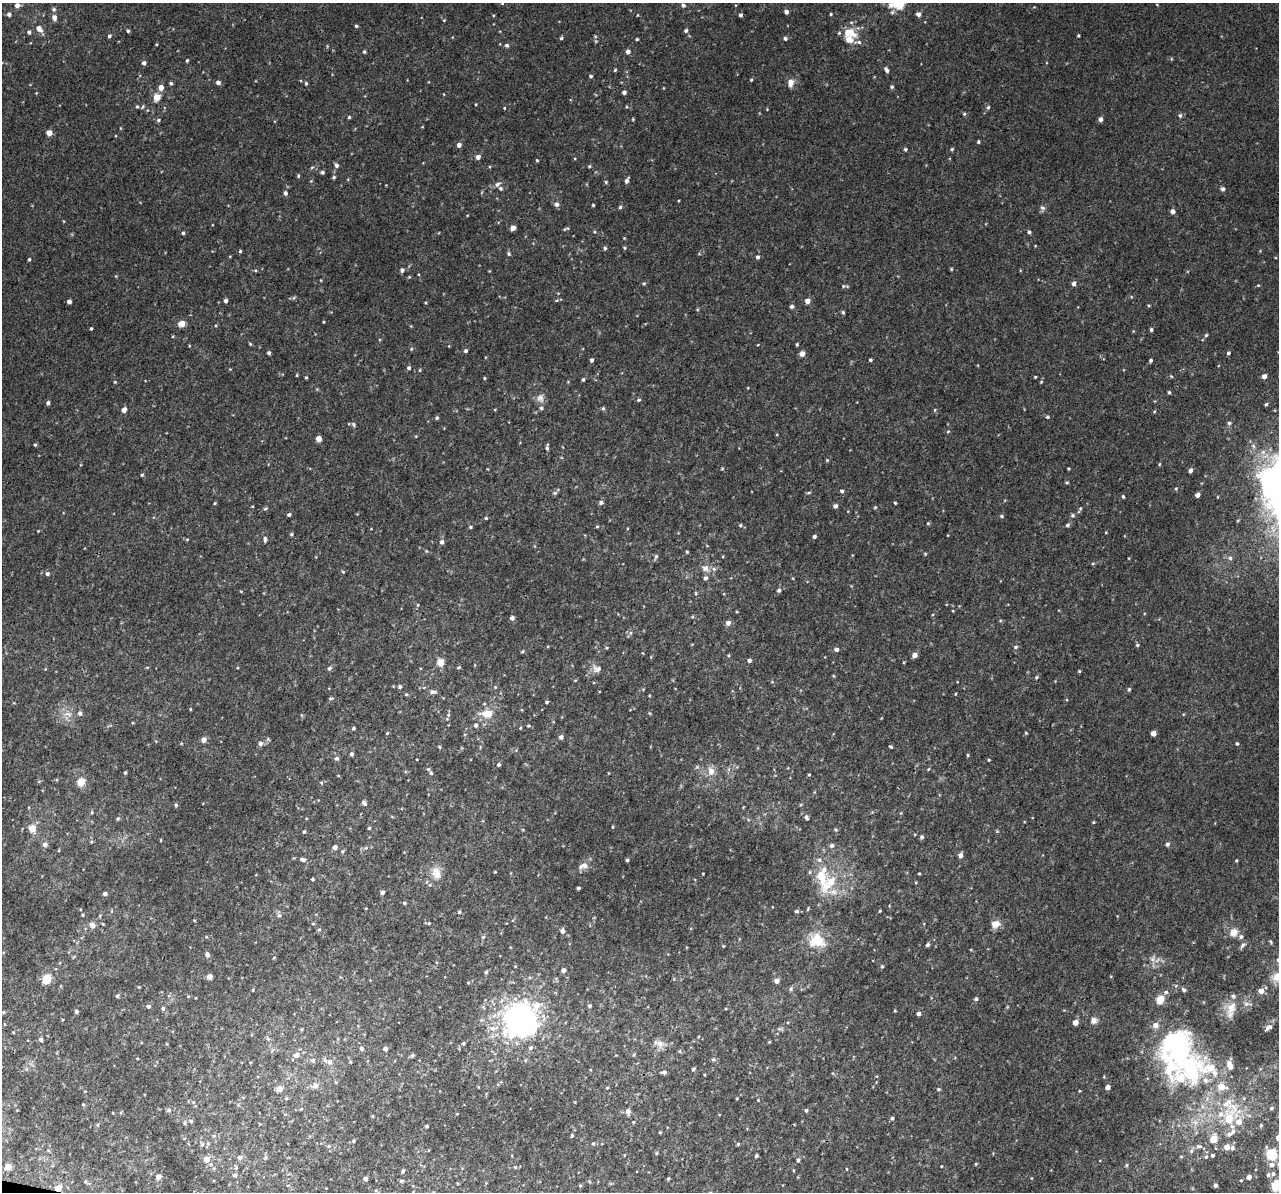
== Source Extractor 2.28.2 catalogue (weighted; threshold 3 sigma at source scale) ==
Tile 7 of 4 x 4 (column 3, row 2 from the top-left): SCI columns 2593-3869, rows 2758-3947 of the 5158 x 5405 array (HDU 1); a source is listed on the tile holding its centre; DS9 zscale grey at full resolution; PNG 1281 x 1194 px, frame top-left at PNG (2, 3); no overlay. Shown black and unused: <1% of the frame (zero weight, under 3 of 4 exposures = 4% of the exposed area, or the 3 px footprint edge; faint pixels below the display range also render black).
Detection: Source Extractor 2.28.2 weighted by HDU 2 'WHT'; one run over the whole footprint, this tile lists its part. Background 0.00189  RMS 0.0026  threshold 0.0118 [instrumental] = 3 sigma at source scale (4.5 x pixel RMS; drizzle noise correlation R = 1.50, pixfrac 1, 0.0396/0.0396 arcsec/px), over >= 5 px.
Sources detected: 487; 1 too faint to see at this stretch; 2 inside a brighter object's white glare — not listed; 31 inside a brighter listed object's ellipse — not listed separately; the other 453 listed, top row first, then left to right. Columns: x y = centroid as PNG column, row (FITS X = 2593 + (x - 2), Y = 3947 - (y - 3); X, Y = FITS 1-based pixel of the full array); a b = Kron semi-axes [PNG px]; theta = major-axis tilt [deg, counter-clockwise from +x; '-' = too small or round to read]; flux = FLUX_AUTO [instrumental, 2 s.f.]
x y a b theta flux
502 3 4 4 - 0.27
898 3 14 11 -44 8.3
17 5 6 6 - 1.5
683 5 5 5 - 0.58
736 5 4 3 - 0.18
54 9 6 5 - 0.59
786 12 4 4 - 0.89
9 14 5 5 - 0.78
831 14 3 3 - 0.28
918 14 6 6 - 0.82
638 15 4 3 - 0.18
740 15 4 3 - 0.58
54 17 7 5 -78 1.3
444 20 4 3 - 0.22
356 26 4 4 - 0.42
39 29 12 7 -42 1.9
128 31 4 4 - 0.44
686 31 5 5 - 0.53
29 32 5 5 - 0.63
850 33 19 11 -17 4.9
1078 35 3 3 - 0.33
109 36 4 4 - 0.49
561 38 5 4 - 0.38
785 38 4 4 - 0.68
637 39 3 3 - 0.3
507 45 5 5 - 0.59
327 46 4 4 - 0.26
364 52 5 3 - 0.39
628 52 5 5 - 0.99
187 61 4 3 - 0.34
144 63 4 4 - 0.91
615 70 4 3 - 0.29
886 70 6 4 -56 0.91
591 76 5 4 - 0.42
751 80 3 3 - 0.26
218 82 5 4 - 0.93
171 83 5 4 - 0.43
306 83 5 4 - 0.37
790 83 10 7 81 1.8
161 87 5 5 - 2
892 87 5 4 - 0.42
624 92 4 4 - 0.78
36 93 4 3 - 0.2
157 97 5 5 - 4.8
137 106 5 4 - 0.38
143 107 7 4 53 0.4
988 107 5 4 - 0.45
504 108 3 3 - 0.2
767 109 3 3 - 0.19
964 114 5 4 - 0.38
1180 116 6 4 90 0.49
349 117 3 3 - 0.37
633 119 4 3 - 0.25
1101 119 4 4 - 1.1
158 120 6 4 16 0.48
422 127 4 2 - 0.18
49 133 4 4 - 2.8
978 142 4 3 - 0.36
459 145 5 4 - 1
905 149 4 4 - 0.44
952 149 4 4 - 0.34
478 157 5 5 - 1.1
537 160 4 3 - 0.26
336 165 6 5 - 0.75
589 166 4 4 - 0.29
312 167 6 3 19 0.32
322 172 4 4 - 0.61
298 176 5 4 - 0.34
334 177 4 4 - 0.39
627 180 6 4 65 0.75
311 181 4 4 - 0.27
606 182 4 4 - 0.33
497 184 9 6 27 0.95
1223 189 5 4 - 0.72
285 193 5 5 - 0.81
557 204 6 5 - 0.99
593 205 3 3 - 0.3
620 207 4 4 - 0.46
1042 208 9 6 -75 0.76
1172 211 4 4 - 1.3
467 215 3 2 - 0.17
513 228 5 4 - 1.1
564 229 7 5 42 0.35
594 232 5 4 - 0.32
1029 232 5 4 - 0.5
183 233 4 4 - 0.4
624 238 3 3 - 0.19
605 248 4 4 - 0.46
625 248 5 4 - 0.31
240 251 4 3 - 0.35
509 254 5 5 - 0.41
758 257 5 4 - 0.58
29 259 4 3 - 0.38
951 269 4 4 - 0.28
402 270 5 5 - 0.69
489 271 4 3 - 0.19
409 277 4 4 - 0.23
644 283 5 4 - 0.33
1074 284 5 4 - 0.95
1258 285 4 4 - 0.27
843 286 5 4 - 0.33
294 298 6 4 59 0.39
557 300 5 3 - 0.28
69 301 4 4 - 1.1
226 301 4 4 - 0.83
807 301 5 5 - 1.7
792 306 4 4 - 0.66
843 312 5 4 - 0.4
323 322 4 2 - 0.21
182 323 6 5 - 3.1
91 328 3 2 - 0.34
1151 330 4 4 - 0.49
1206 335 4 4 - 0.39
250 344 4 3 - 0.29
797 344 3 3 - 0.36
189 346 4 3 - 0.19
411 349 5 3 - 0.27
466 351 5 4 - 0.53
269 353 4 4 - 0.51
1228 353 4 4 - 0.6
802 354 5 5 - 1.7
592 360 4 4 - 0.68
870 360 3 3 - 0.43
1151 360 4 3 - 0.46
409 368 5 4 - 0.58
420 370 5 3 - 0.25
297 375 5 3 - 0.23
1264 376 4 4 - 1.4
306 377 3 3 - 0.27
1035 377 3 3 - 0.26
484 378 4 4 - 0.28
583 379 4 3 - 0.46
115 382 4 3 - 0.26
1041 382 5 4 - 0.26
1169 392 5 4 - 0.38
540 398 13 10 -90 1.6
639 400 5 4 - 0.4
48 403 4 4 - 0.67
1266 404 4 4 - 0.43
603 408 5 4 - 0.42
495 409 5 3 - 0.21
124 410 5 4 - 1.8
935 410 5 3 - 0.26
1154 411 5 3 - 0.29
1047 417 5 4 - 0.43
437 418 4 4 - 0.46
1229 423 6 5 - 0.54
353 424 7 5 -55 0.49
948 432 5 3 - 0.31
416 436 4 4 - 0.26
319 439 4 4 - 2.4
35 445 4 3 - 0.39
547 447 7 3 84 0.58
827 460 4 4 - 0.3
1159 464 4 4 - 0.28
722 469 5 3 - 0.23
1068 469 3 3 - 0.29
1190 470 4 4 - 0.86
142 475 4 4 - 0.34
1067 483 4 4 - 0.34
1176 489 4 4 - 0.3
842 491 5 4 - 0.45
555 493 5 5 - 0.44
809 493 7 3 2 0.37
1197 495 4 4 - 1.3
1123 496 4 3 - 0.43
215 503 4 3 - 0.27
601 503 6 5 - 0.72
895 503 3 3 - 0.3
835 506 5 4 - 0.91
875 507 4 4 - 0.27
265 508 7 3 10 0.35
1080 508 6 5 - 0.43
289 515 4 3 - 0.61
1073 515 5 5 - 0.5
1002 516 5 4 - 0.45
486 518 4 4 - 0.32
928 523 4 4 - 0.31
740 525 5 4 - 0.41
1067 525 5 4 - 0.56
597 526 4 4 - 0.28
470 527 4 4 - 0.42
291 534 5 4 - 0.37
814 536 4 4 - 0.59
187 539 5 3 - 0.27
265 539 7 4 85 0.68
442 542 6 5 - 0.83
687 552 3 3 - 0.3
656 556 7 4 72 0.6
1230 558 6 6 - 0.73
1093 563 5 3 - 0.27
705 568 12 9 -35 1.8
343 572 4 4 - 0.3
47 574 5 5 - 0.67
779 590 5 5 - 0.58
696 593 5 4 - 0.3
418 605 6 4 88 0.31
953 611 4 3 - 0.19
512 618 4 4 - 1
1000 620 5 3 - 0.29
728 623 6 5 - 1.2
630 633 6 4 88 0.48
1137 645 5 4 - 0.4
1016 647 6 5 - 0.49
607 648 4 4 - 0.27
836 650 5 4 - 0.83
522 651 4 4 - 0.37
643 653 4 3 - 0.19
728 655 4 4 - 0.27
915 655 5 4 - 1.5
749 661 4 4 - 0.78
441 663 5 5 - 6
458 667 5 3 - 0.3
329 668 6 5 - 0.62
597 669 15 10 -26 1.9
1079 671 3 3 - 0.3
834 676 5 3 - 0.24
1036 677 5 4 - 0.35
575 680 5 3 - 0.21
400 687 5 5 - 0.49
495 687 4 3 - 0.23
1129 689 5 4 - 0.42
433 692 8 5 -6 0.81
406 694 5 4 - 0.34
955 694 4 3 - 0.21
649 695 4 3 - 0.22
331 698 7 3 1 0.35
547 702 4 3 - 0.39
190 709 4 3 - 0.23
68 714 15 7 -1 1.9
487 714 20 12 1 4.3
301 715 6 3 -71 0.27
448 715 6 5 - 0.55
133 723 4 3 - 0.21
476 725 5 5 - 0.64
529 726 5 4 - 0.33
353 728 4 4 - 0.41
520 728 4 3 - 0.28
387 733 4 3 - 0.24
1026 733 4 4 - 0.28
1153 733 4 4 - 2.1
561 737 5 4 - 1
268 739 6 4 -46 0.36
204 740 5 5 - 1.6
260 743 6 6 - 1
1237 744 4 4 - 0.41
891 746 4 3 - 0.34
439 747 5 4 - 0.34
352 754 4 4 - 0.68
968 755 4 4 - 0.29
337 758 6 5 - 0.62
989 760 3 3 - 0.25
499 764 4 4 - 0.48
697 767 6 5 - 0.49
928 769 4 4 - 0.28
711 771 9 7 -84 2.6
125 773 3 3 - 0.41
431 773 7 5 -72 0.56
338 775 5 3 - 0.2
809 775 4 3 - 0.3
81 782 5 5 - 8.9
321 783 5 4 - 0.32
364 803 6 5 - 0.91
176 805 5 4 - 0.47
801 805 5 4 - 0.31
92 812 5 4 - 0.35
806 817 6 5 - 0.72
306 818 4 2 - 0.2
118 819 5 5 - 0.41
1093 822 4 4 - 0.22
612 827 5 2 - 0.27
32 828 5 5 - 5
369 828 4 4 - 0.37
836 830 5 5 - 0.41
304 832 4 3 - 0.38
922 837 5 4 - 0.62
161 840 4 2 - 0.22
1167 844 5 5 - 0.69
45 845 6 6 - 1.2
832 846 6 5 - 0.7
335 847 5 5 - 1
366 848 6 4 -17 0.38
59 850 5 3 - 0.24
343 851 6 4 29 0.42
960 855 5 5 - 1.2
303 860 6 5 - 0.84
627 860 4 3 - 0.44
1236 860 4 3 - 0.27
584 865 12 10 29 1.8
495 872 3 2 - 0.24
436 873 18 13 -78 3.6
919 873 3 2 - 0.25
703 874 3 2 - 0.18
821 877 29 17 -76 8.8
313 879 3 3 - 0.31
578 888 4 3 - 0.62
382 892 5 4 - 0.7
105 893 4 4 - 0.76
404 903 5 4 - 0.34
772 907 3 2 - 0.14
366 908 4 2 - 0.17
808 909 7 3 77 0.28
797 911 5 4 - 0.57
880 911 3 2 - 0.23
459 912 5 4 - 0.37
82 915 4 3 - 0.3
279 915 7 5 -74 0.64
100 916 5 3 - 0.24
194 920 4 3 - 0.22
429 923 5 4 - 0.34
313 924 5 3 - 0.26
996 924 10 8 23 2.3
92 925 8 6 -42 1.6
319 930 5 5 - 0.43
562 931 6 5 - 1.1
1234 932 7 6 - 2.9
483 937 6 4 44 0.36
1241 937 6 5 - 0.7
817 940 23 19 -26 7.3
1271 942 5 3 - 0.33
928 945 4 4 - 0.59
1243 945 10 4 53 0.64
723 946 3 3 - 0.22
207 954 5 4 - 1.3
73 957 6 3 69 0.26
1153 959 12 8 69 1.5
1278 960 6 5 - 0.73
882 966 4 4 - 0.39
563 970 4 4 - 1.1
486 972 4 4 - 0.42
1111 976 4 3 - 0.21
1277 976 11 10 - 4.4
209 977 4 4 - 2.5
46 979 7 5 69 9.3
777 981 5 5 - 1.5
468 983 5 3 - 0.25
139 987 4 4 - 0.25
791 989 6 6 - 0.52
253 990 4 3 - 0.27
1184 990 6 5 - 0.61
1261 991 5 5 - 2.1
1166 992 7 5 1 0.69
117 996 5 5 - 0.42
188 996 5 3 - 0.24
976 999 5 5 - 0.52
1160 999 5 5 - 9.8
148 1006 5 4 - 0.61
590 1006 4 4 - 0.52
1007 1007 5 3 - 0.26
163 1008 5 5 - 0.61
1231 1008 19 15 38 4.5
895 1011 4 3 - 0.23
3 1012 4 4 - 0.32
76 1012 4 3 - 0.59
918 1014 4 4 - 0.9
520 1019 29 28 - 87
1094 1020 9 8 - 1.3
1075 1022 4 4 - 2.5
1268 1027 9 5 29 1.1
492 1028 13 8 -6 2.3
302 1029 5 3 - 0.28
780 1029 10 4 -5 0.59
13 1032 4 3 - 0.2
41 1039 5 4 - 0.64
268 1039 7 5 -53 0.54
769 1042 4 3 - 0.24
463 1043 5 4 - 0.42
660 1044 13 11 -64 2.2
361 1048 6 6 - 0.74
530 1048 7 6 - 0.69
385 1049 5 4 - 0.99
272 1050 9 3 40 0.39
680 1051 5 4 - 0.37
634 1054 6 3 59 0.3
296 1055 9 7 4 1.5
412 1055 6 5 - 0.44
313 1060 7 6 - 0.82
713 1060 6 6 - 0.55
329 1062 10 7 -23 1.8
350 1062 5 4 - 0.28
1188 1064 83 37 -14 44
693 1069 4 4 - 0.45
591 1070 4 3 - 0.21
664 1072 6 4 5 0.78
315 1086 7 6 - 1.8
1107 1087 4 4 - 1.6
607 1088 4 3 - 0.28
279 1089 6 5 - 2.5
938 1089 5 4 - 0.39
286 1098 6 4 21 0.37
737 1098 4 3 - 0.22
758 1100 4 3 - 0.19
193 1102 6 4 -43 0.44
83 1104 5 4 - 0.28
1271 1108 6 6 - 0.6
301 1109 5 4 - 0.29
168 1110 7 5 3 0.58
806 1110 5 4 - 0.48
628 1112 6 5 - 1.5
457 1114 4 2 - 0.17
892 1118 5 4 - 0.49
1229 1119 34 16 57 13
191 1121 6 5 - 0.52
633 1122 4 4 - 0.25
1195 1122 10 7 -44 1.8
184 1123 6 5 - 0.54
1261 1125 6 4 76 0.46
427 1126 3 3 - 0.46
660 1132 3 3 - 0.3
214 1136 6 4 1 0.43
572 1136 4 3 - 0.37
1278 1138 5 5 - 2.4
353 1141 4 4 - 0.39
593 1143 5 4 - 0.35
202 1144 6 5 - 0.53
738 1144 4 4 - 0.4
329 1146 5 5 - 0.41
1199 1146 10 6 -6 0.9
1227 1147 5 5 - 2.8
1232 1148 6 6 - 0.93
1192 1151 10 5 64 0.8
657 1153 5 4 - 0.38
1271 1154 6 5 - 22
1212 1155 5 4 - 0.57
756 1156 3 3 - 0.45
240 1157 7 6 - 0.85
265 1157 6 5 - 0.45
1181 1157 5 4 - 0.32
1206 1157 6 5 - 0.57
207 1159 6 5 - 3
798 1160 6 5 - 0.63
976 1164 4 3 - 0.25
1126 1165 6 5 - 0.47
1271 1165 7 6 - 1.5
941 1166 3 2 - 0.19
8 1167 5 4 - 3.1
236 1167 6 4 -71 0.36
515 1167 5 5 - 0.36
846 1169 4 3 - 0.21
793 1170 4 3 - 0.23
403 1171 4 3 - 0.51
1273 1174 8 7 - 1.1
235 1175 6 5 - 0.59
158 1177 5 5 - 1.7
1249 1177 5 5 - 1.5
365 1179 4 4 - 1
668 1179 4 3 - 0.39
1241 1180 5 4 - 0.31
402 1181 5 4 - 0.45
1215 1185 5 4 - 0.73
580 1186 5 4 - 0.36
1276 1186 7 5 74 14
58 1188 4 4 - 4.7
Overlapping masked pixels (flux is a lower limit): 2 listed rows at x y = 1188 1064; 58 1188
Isophote crosses this tile's border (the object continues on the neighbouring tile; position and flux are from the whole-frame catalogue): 6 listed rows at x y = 502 3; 898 3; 1278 960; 1277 976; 1278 1138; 1276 1186